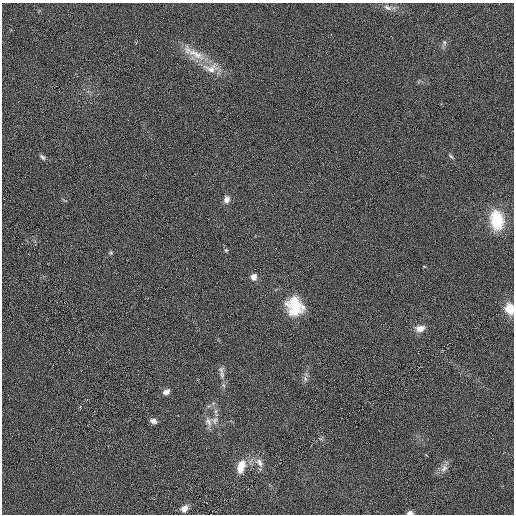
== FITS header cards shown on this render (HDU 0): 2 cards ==
NAXIS1  =                  512
NAXIS2  =                  512

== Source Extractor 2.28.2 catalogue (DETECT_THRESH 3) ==
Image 512 x 512 px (HDU 0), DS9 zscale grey, 1 PNG px = 1 image px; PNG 516 x 516 px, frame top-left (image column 1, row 512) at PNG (2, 3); no overlay
Background -0.00209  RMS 0.006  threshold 0.0181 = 3 sigma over >= 5 px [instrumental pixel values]
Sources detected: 26; all 26 listed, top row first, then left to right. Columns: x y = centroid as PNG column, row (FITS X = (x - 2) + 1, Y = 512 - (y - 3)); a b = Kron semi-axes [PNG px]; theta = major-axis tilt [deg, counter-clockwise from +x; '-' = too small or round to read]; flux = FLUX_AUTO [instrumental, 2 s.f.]
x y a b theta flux
387 7 12 7 -22 1.9
444 42 7 5 84 0.92
196 54 33 11 -26 8.6
211 68 24 13 1 6.3
451 156 8 4 -45 0.68
42 157 9 4 -45 1
227 200 9 7 79 2.4
497 220 24 15 -82 15
226 250 5 4 - 0.54
111 253 6 4 20 0.59
253 277 6 6 - 2.7
295 306 22 19 -66 14
510 309 12 10 -76 6.2
420 328 11 8 8 3.3
222 375 12 7 -79 2.1
305 379 8 5 -71 1.2
166 392 10 6 27 1.7
216 411 6 4 71 0.79
215 420 10 9 - 2.3
154 421 7 5 -18 1.7
208 422 13 8 -65 2.4
260 463 13 8 -63 2.6
241 466 18 10 73 5.7
444 468 12 8 54 2.4
184 508 8 6 49 2.8
410 513 7 4 1 1.5
At the frame edge (FLAGS 8, measured only in part): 2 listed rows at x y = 510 309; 410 513